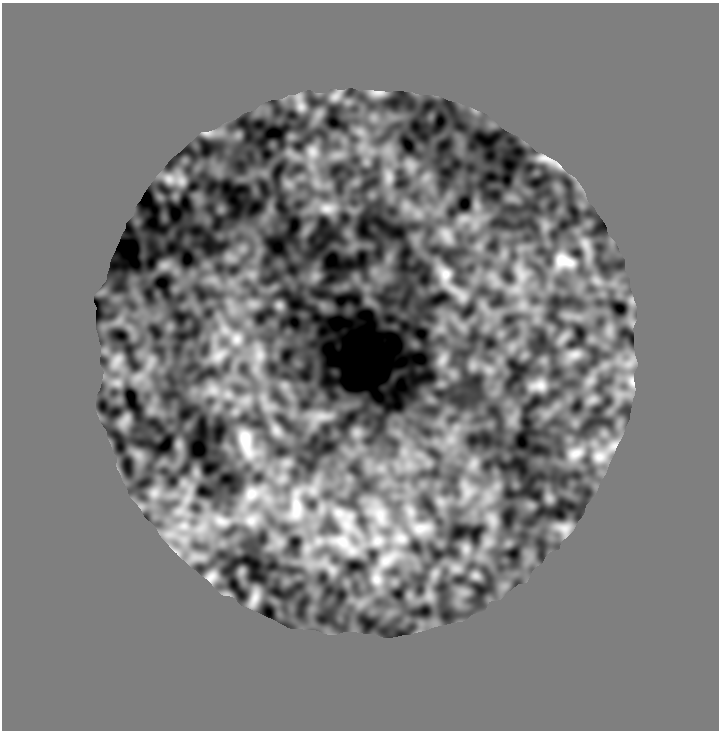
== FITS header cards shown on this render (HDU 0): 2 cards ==
NAXIS1  =                  717 /
NAXIS2  =                  728 /

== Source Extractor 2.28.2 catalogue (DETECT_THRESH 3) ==
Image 717 x 728 px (HDU 0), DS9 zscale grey, 1 PNG px = 1 image px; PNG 721 x 732 px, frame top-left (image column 1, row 728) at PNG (2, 3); no overlay
Background 0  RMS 0.84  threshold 2.51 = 3 sigma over >= 5 px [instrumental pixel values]
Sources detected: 33; all 33 listed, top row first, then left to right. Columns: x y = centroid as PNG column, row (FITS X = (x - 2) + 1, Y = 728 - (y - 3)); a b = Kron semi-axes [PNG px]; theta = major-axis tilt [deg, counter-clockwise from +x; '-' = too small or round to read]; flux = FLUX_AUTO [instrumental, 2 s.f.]
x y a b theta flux
378 92 13 3 0 160
312 152 11 9 -62 420
546 158 17 4 -18 280
389 177 12 7 -90 420
327 208 20 13 0 810
564 261 19 10 -16 740
445 274 23 17 -79 980
237 339 18 17 - 1200
574 354 10 5 8 270
219 355 21 13 37 850
259 355 21 13 90 1100
442 360 12 7 54 400
632 382 13 5 -76 250
539 385 19 13 3 520
246 442 44 17 -76 1900
575 453 20 12 24 690
599 456 15 13 3 660
251 494 20 16 55 950
296 508 33 13 90 1200
339 513 13 9 -44 590
380 515 21 12 -71 1100
251 520 13 12 - 610
221 521 17 10 -23 600
184 526 8 4 -18 210
420 528 21 12 11 840
565 528 10 5 -8 280
401 538 14 10 -18 520
377 541 14 12 44 590
343 542 24 16 -36 1400
386 560 20 12 31 870
210 577 15 9 48 320
376 579 14 12 -72 550
255 598 12 5 72 350